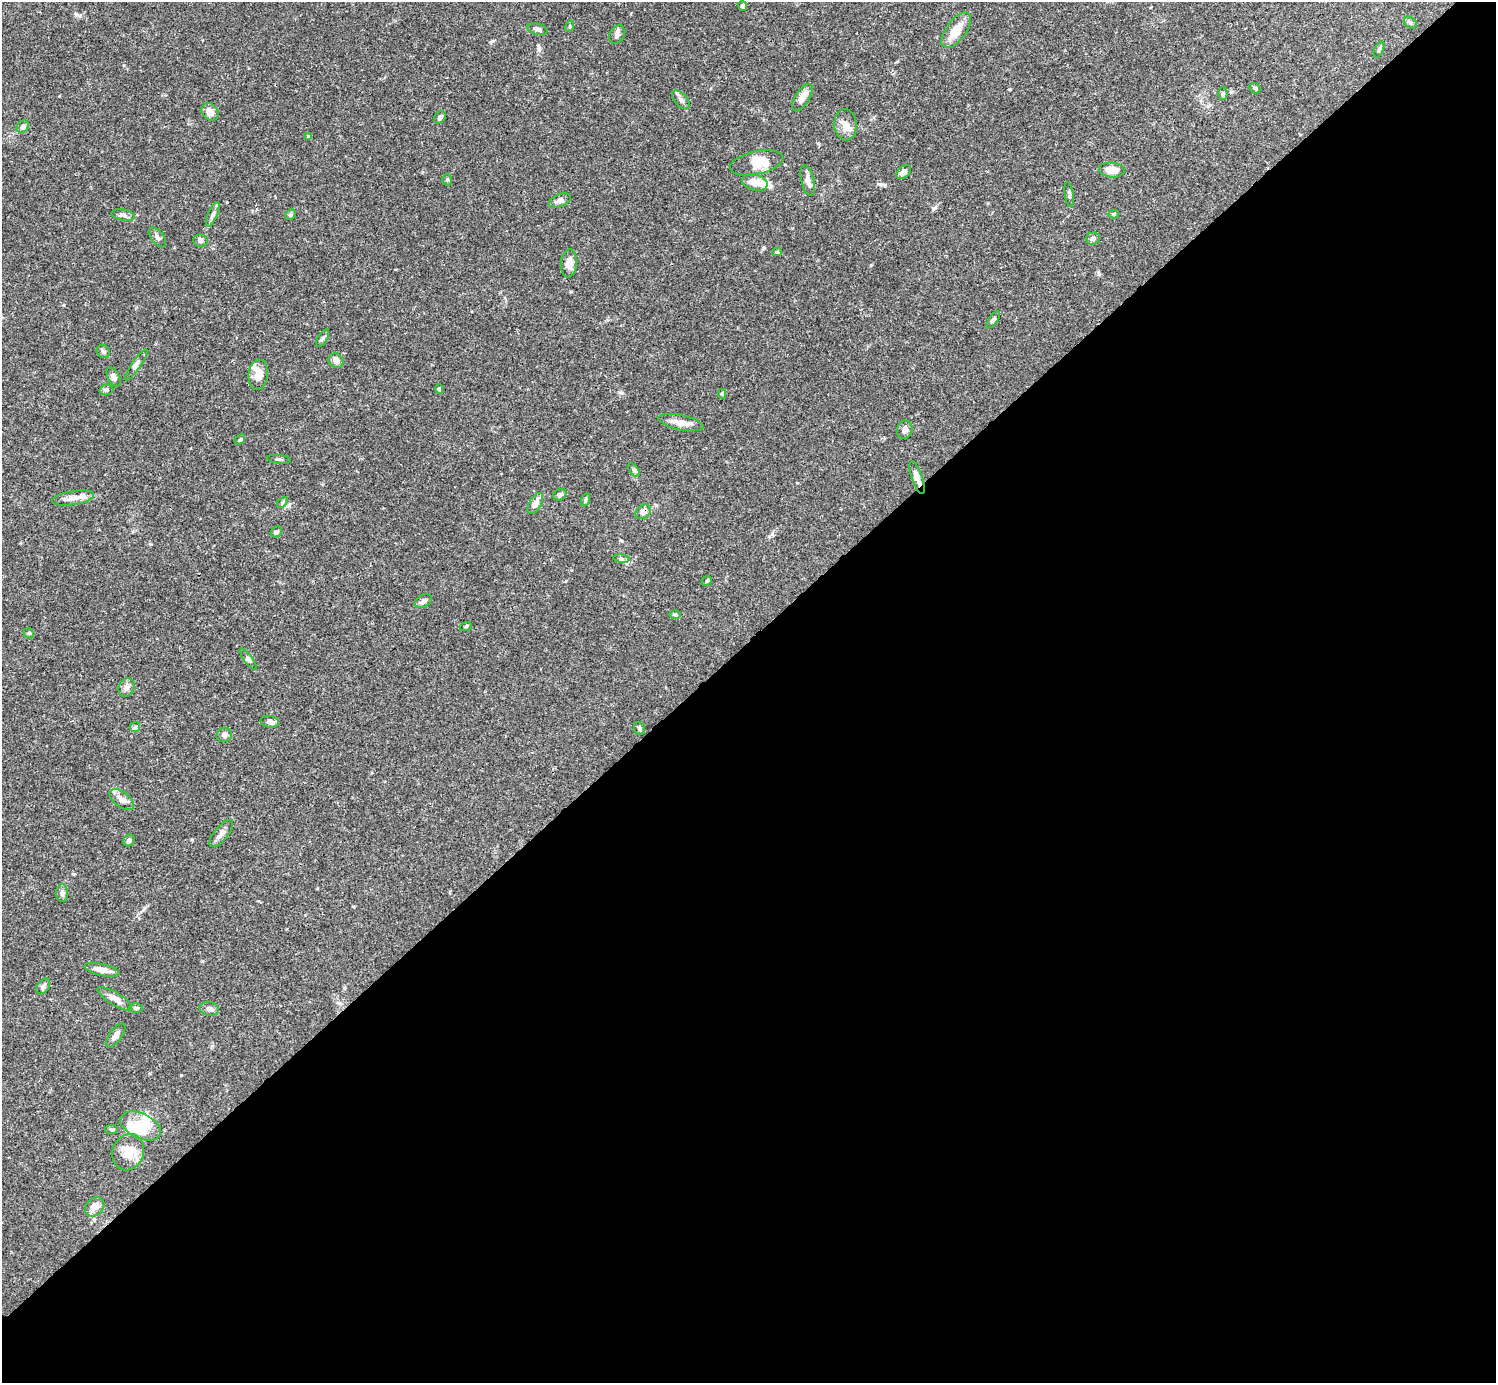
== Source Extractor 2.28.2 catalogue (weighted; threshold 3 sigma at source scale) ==
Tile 12 of 4 x 4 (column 4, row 3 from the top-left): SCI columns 4485-5978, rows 1539-2919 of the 5982 x 5981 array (HDU 1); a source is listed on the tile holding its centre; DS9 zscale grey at full resolution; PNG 1498 x 1385 px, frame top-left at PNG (2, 2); each listed source drawn as its Kron ellipse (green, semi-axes under 4 px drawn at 4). Shown black and unused: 54% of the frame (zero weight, under 3 of 4 exposures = <1% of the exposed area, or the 3 px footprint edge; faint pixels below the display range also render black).
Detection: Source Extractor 2.28.2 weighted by HDU 2 'WHT'; one run over the whole footprint, this tile lists its part. Background 0.0696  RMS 0.0032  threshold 0.0143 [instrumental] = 3 sigma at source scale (4.5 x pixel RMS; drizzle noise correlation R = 1.50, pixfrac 1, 0.05/0.05 arcsec/px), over >= 5 px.
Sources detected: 89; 3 inside a brighter object's white glare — neither listed nor drawn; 4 inside a brighter listed object's ellipse — not listed separately; the other 82 listed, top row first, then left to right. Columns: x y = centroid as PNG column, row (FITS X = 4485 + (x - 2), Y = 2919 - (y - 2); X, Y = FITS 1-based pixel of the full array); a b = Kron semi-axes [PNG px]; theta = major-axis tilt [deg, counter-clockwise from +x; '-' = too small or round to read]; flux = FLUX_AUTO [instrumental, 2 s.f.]
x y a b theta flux
743 6 5 4 - 1.1
1410 23 7 5 -39 0.6
570 26 6 3 72 0.34
537 29 10 5 -15 1.1
956 30 21 10 54 5.7
617 34 10 7 57 1.1
1379 49 8 3 64 0.5
1255 88 6 4 -43 0.45
1223 93 6 4 88 0.47
802 97 15 7 57 2.4
681 100 11 6 -49 1.1
210 112 9 7 -52 2.1
440 117 7 5 55 0.86
845 125 15 11 -84 2.9
23 127 7 5 44 1.3
308 137 4 4 - 0.65
756 163 27 11 12 5.6
1112 170 13 7 -4 3.7
904 172 8 5 45 1.7
447 180 5 5 - 0.49
808 180 16 6 -77 1.8
755 182 13 8 -13 3.6
1069 194 12 4 -81 0.79
560 201 11 6 21 1.3
213 214 13 4 68 1.1
1113 214 5 4 - 0.51
123 215 12 5 -9 0.98
290 215 6 4 45 0.44
157 237 11 6 -52 1.1
1093 238 7 6 - 0.98
200 241 7 6 - 0.99
777 252 5 4 - 0.44
569 263 14 8 85 2.6
993 320 10 4 54 0.7
322 338 10 4 58 0.66
103 351 7 6 - 0.74
336 361 8 7 - 1.9
136 365 18 4 55 1.1
258 375 15 9 83 3.5
114 377 10 5 -61 1.4
439 389 5 4 - 0.44
106 390 7 5 12 0.72
722 394 5 4 - 0.48
681 423 23 7 -12 3
905 430 9 7 73 1.2
240 439 6 4 39 0.43
279 459 12 2 -7 0.5
634 470 8 4 -53 0.68
917 478 17 5 -71 2.1
560 495 7 5 28 0.82
73 498 21 7 10 2.6
585 500 6 4 71 0.45
282 502 6 4 46 0.41
535 503 11 6 61 2.7
643 512 8 6 41 2.1
276 532 6 5 - 0.65
621 559 8 4 -8 0.75
707 581 6 4 44 0.39
423 601 9 6 32 1
675 614 6 4 -1 0.46
466 626 6 4 19 0.33
29 633 5 4 - 0.42
248 659 13 3 -53 0.67
126 688 9 7 63 1.4
270 722 9 5 -10 1.1
135 727 5 5 - 0.52
639 728 7 5 -68 0.62
224 735 8 7 - 1.1
122 800 14 7 -37 2
221 834 16 7 50 1.6
129 840 6 5 - 1
62 893 9 6 -87 1.1
102 970 18 6 -12 3.1
43 986 9 6 56 1
115 999 20 6 -32 2.3
136 1008 7 4 -1 0.51
209 1009 10 7 -11 1.3
116 1035 14 6 55 1.5
141 1126 22 12 -24 6.4
111 1130 6 4 -8 0.53
128 1152 18 15 69 5.8
95 1207 11 8 47 2.2
Overlapping masked pixels (flux is a lower limit): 3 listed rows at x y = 917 478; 643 512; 621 559
Unlisted compact peaks at least as high as the median listed source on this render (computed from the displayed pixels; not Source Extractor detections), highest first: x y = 492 41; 621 393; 934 208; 871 265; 76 14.